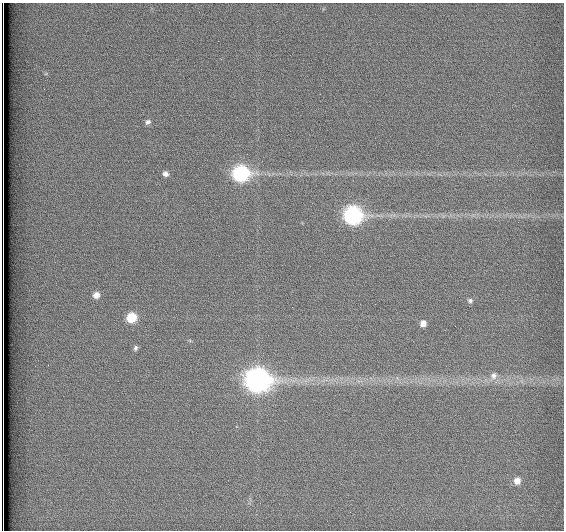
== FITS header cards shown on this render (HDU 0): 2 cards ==
NAXIS1  =                  562          / # of pixels in <axis direction>
NAXIS2  =                  528          / # of pixels in <axis direction>

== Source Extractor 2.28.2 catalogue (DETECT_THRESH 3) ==
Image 562 x 528 px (HDU 0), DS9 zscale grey, 1 PNG px = 1 image px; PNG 566 x 532 px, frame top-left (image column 1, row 528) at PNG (2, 3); no overlay
Background 1790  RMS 4.6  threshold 13.9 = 3 sigma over >= 5 px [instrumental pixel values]
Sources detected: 13; all 13 listed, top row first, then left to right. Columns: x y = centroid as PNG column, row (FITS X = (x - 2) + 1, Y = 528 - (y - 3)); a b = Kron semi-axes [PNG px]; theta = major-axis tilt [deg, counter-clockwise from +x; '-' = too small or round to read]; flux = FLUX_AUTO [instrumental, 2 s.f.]
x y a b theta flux
148 122 7 6 - 980
241 173 9 8 - 69000
165 174 7 6 - 1400
353 215 9 9 - 100000
96 295 7 7 - 2300
470 301 7 6 - 860
131 318 7 7 - 11000
423 323 5 5 - 1900
135 348 6 5 - 730
494 376 11 9 61 2400
257 380 10 10 - 290000
517 481 7 7 - 2400
3 528 8 2 -90 1700
At the frame edge (FLAGS 8, measured only in part): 1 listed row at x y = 3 528